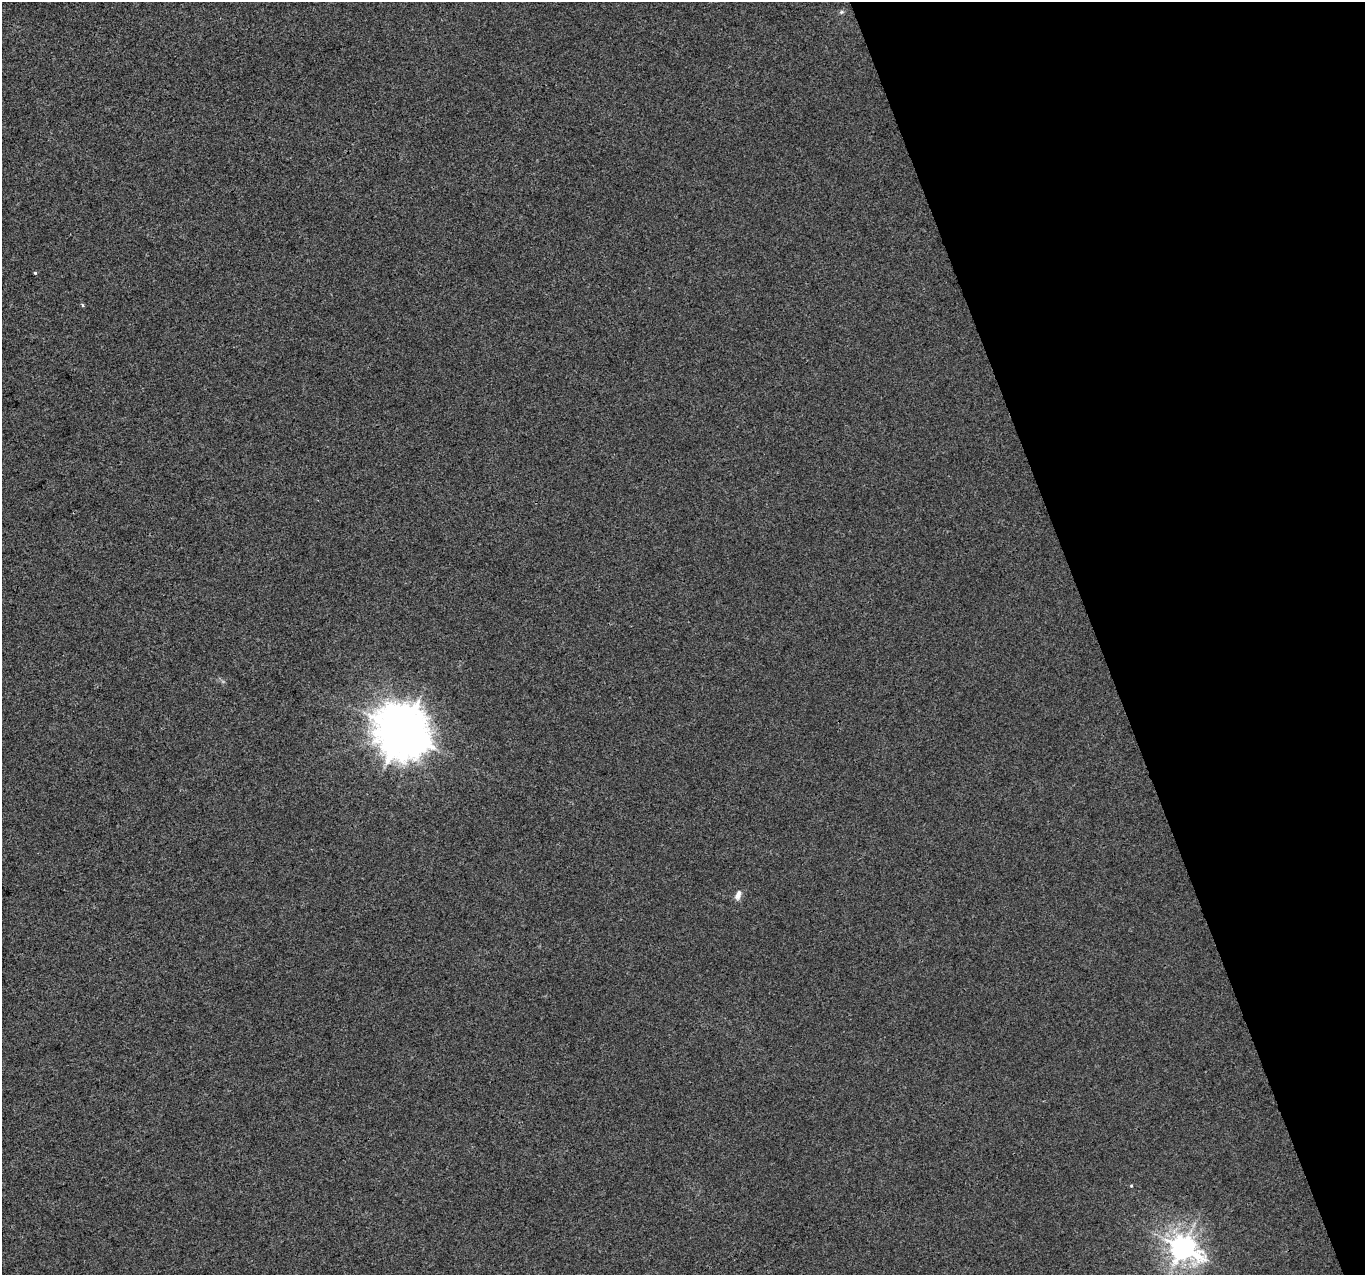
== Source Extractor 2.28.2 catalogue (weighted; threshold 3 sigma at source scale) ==
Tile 12 of 4 x 4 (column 4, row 3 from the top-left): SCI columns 4091-5453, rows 1398-2670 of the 5453 x 5286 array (HDU 1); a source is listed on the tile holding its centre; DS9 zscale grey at full resolution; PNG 1367 x 1277 px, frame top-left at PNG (2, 2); no overlay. Shown black and unused: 20% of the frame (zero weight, under 3 of 4 exposures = <1% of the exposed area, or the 3 px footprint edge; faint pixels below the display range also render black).
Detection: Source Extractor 2.28.2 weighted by HDU 2 'WHT'; one run over the whole footprint, this tile lists its part. Background 3.49e-05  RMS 0.0036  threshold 0.0161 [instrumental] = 3 sigma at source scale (4.5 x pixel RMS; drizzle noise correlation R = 1.50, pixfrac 1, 0.0396/0.0396 arcsec/px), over >= 5 px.
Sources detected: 7; all 7 listed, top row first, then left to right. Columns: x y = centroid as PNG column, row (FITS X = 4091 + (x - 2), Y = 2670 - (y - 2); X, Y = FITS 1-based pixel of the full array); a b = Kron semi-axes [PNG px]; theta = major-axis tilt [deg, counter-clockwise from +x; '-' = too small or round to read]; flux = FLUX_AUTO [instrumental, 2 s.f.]
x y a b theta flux
842 12 6 5 - 0.62
35 273 4 3 - 0.48
82 305 4 3 - 0.54
402 732 17 15 -50 1200
738 895 12 7 71 1.8
1131 1186 5 3 - 0.3
1182 1248 10 8 -26 320